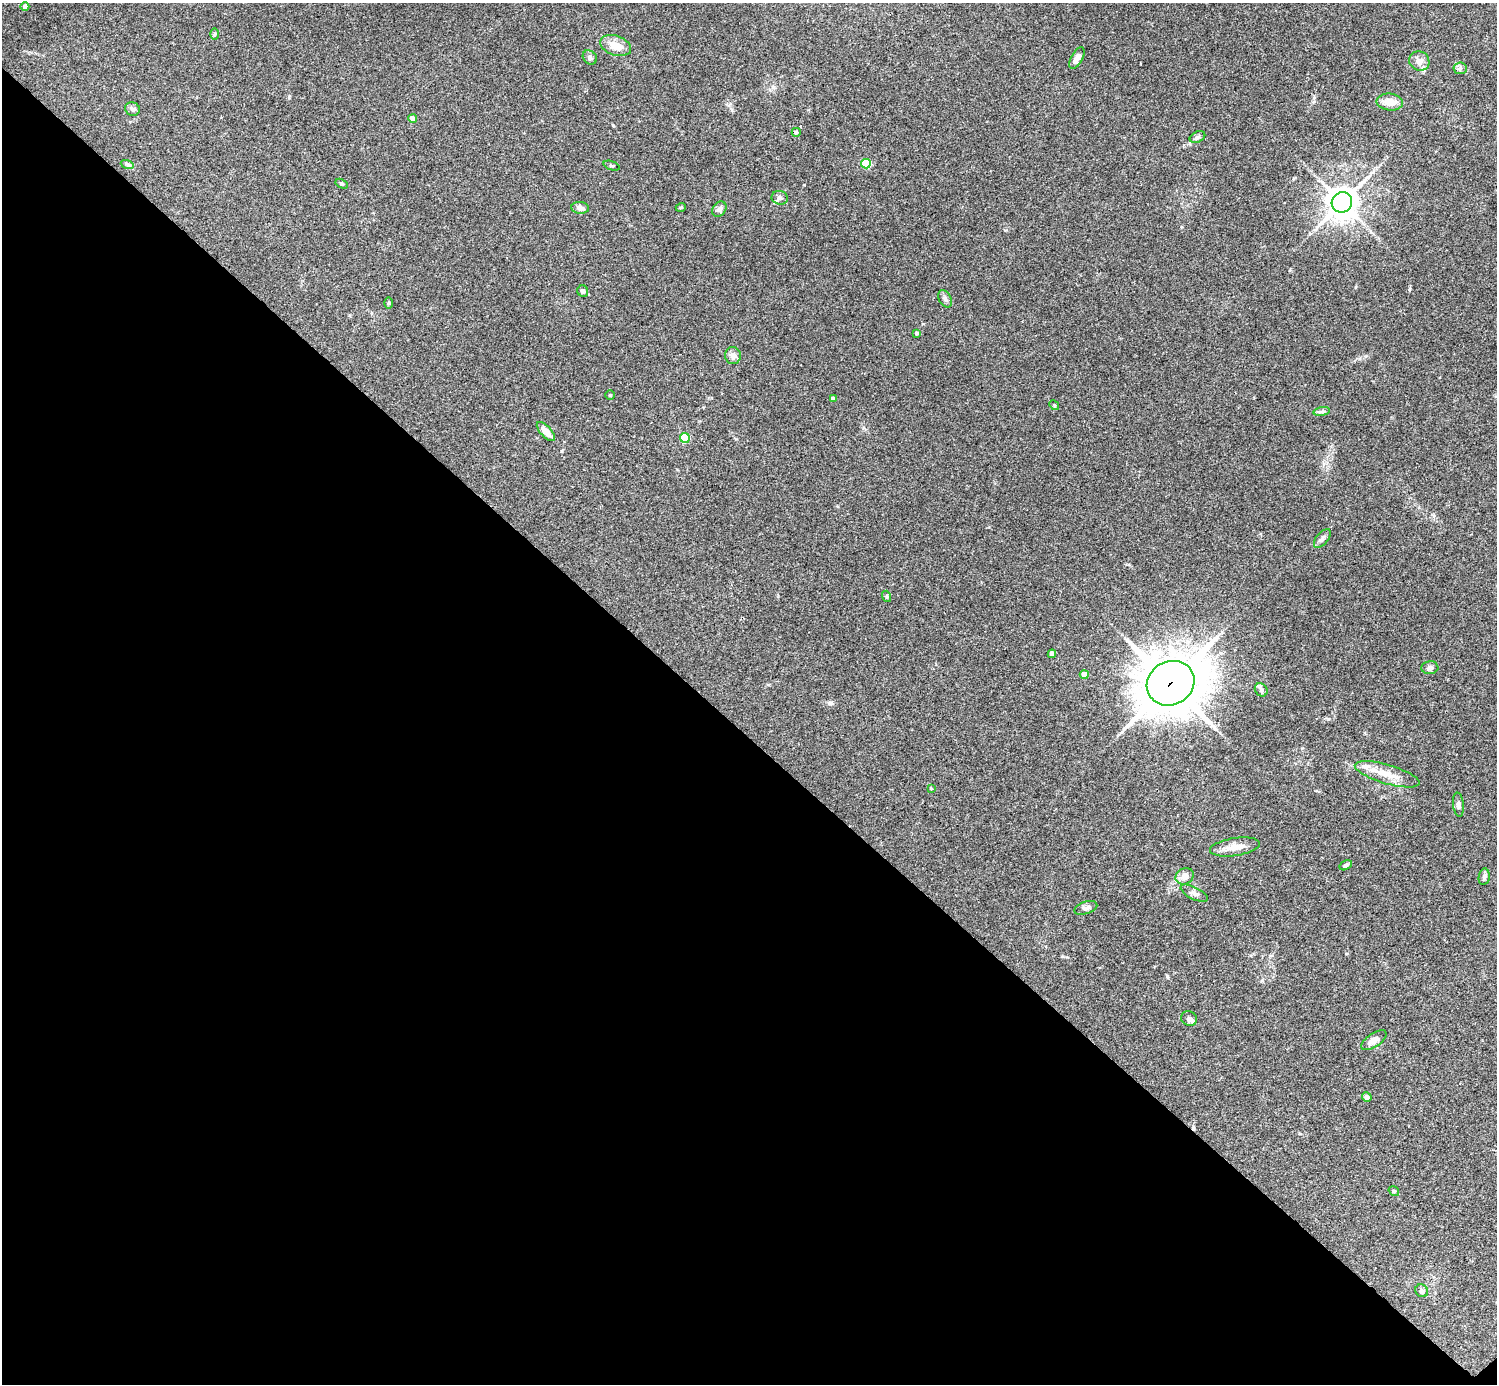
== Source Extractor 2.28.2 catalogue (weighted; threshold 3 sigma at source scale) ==
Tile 14 of 4 x 4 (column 2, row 4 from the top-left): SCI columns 1501-2995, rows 301-1682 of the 5988 x 5988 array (HDU 1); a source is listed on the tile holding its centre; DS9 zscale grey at full resolution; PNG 1499 x 1386 px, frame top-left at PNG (2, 3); each listed source drawn as its Kron ellipse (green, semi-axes under 4 px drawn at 4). Shown black and unused: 47% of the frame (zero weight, under 3 of 4 exposures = <1% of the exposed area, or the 3 px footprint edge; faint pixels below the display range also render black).
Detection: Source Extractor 2.28.2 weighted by HDU 2 'WHT'; one run over the whole footprint, this tile lists its part. Background 0.118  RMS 0.0062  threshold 0.0281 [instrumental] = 3 sigma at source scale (4.5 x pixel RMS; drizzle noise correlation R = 1.50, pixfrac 1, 0.05/0.05 arcsec/px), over >= 5 px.
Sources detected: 59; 1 cosmic-ray / hot-pixel residue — neither listed nor drawn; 5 inside a brighter listed object's ellipse — not listed separately; the other 53 listed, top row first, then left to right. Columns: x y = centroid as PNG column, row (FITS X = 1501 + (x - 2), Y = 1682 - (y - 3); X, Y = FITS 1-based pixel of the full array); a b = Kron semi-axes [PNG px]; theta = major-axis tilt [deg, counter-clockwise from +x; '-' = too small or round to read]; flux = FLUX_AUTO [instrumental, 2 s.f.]
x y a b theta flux
25 7 4 4 - 1.7
215 34 6 4 89 0.79
616 45 16 9 -19 8.4
590 57 8 6 -44 1.7
1077 58 12 5 60 3.7
1419 61 10 9 - 3.7
1460 68 6 6 - 1.4
1390 102 13 8 -5 6.5
132 109 7 6 - 2.1
413 119 4 4 - 5.4
796 132 4 4 - 1.2
1197 137 8 5 26 1.4
127 164 7 4 -19 1.2
866 164 5 4 - 25
611 166 8 2 -20 0.7
342 184 6 4 -30 0.83
780 198 8 7 - 1.8
1342 202 10 10 - 800
681 207 5 3 - 0.55
580 208 9 6 -6 2.7
719 209 8 6 54 2.1
583 291 6 5 - 1.5
945 299 9 6 -61 1.8
389 303 6 4 90 0.66
917 333 3 3 - 1.5
733 356 8 8 - 3.2
610 395 4 4 - 0.63
833 398 4 3 - 1.9
1054 405 5 4 - 0.73
1322 412 8 4 8 1.2
546 431 12 5 -47 5.7
685 438 5 5 - 30
1322 538 11 6 51 1.9
887 596 6 3 -70 0.74
1052 654 4 4 - 4.6
1430 668 8 6 4 1.6
1084 675 4 4 - 7.5
1171 683 24 21 30 2500
1261 690 7 5 -46 1.5
1387 774 33 9 -16 10
931 789 4 2 - 0.48
1458 805 12 5 -83 1.8
1235 847 25 9 8 6.3
1346 865 6 4 31 1.4
1185 876 9 8 - 4.4
1484 877 8 5 80 1.5
1194 893 15 6 -27 2.5
1086 908 12 6 19 2
1189 1019 8 7 - 1.9
1374 1040 14 6 34 3.9
1367 1097 5 4 - 2.3
1394 1191 6 3 -34 0.62
1422 1291 7 6 - 1.2
Overlapping masked pixels (flux is a lower limit): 1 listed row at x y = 1171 683
Unlisted compact peaks at least as high as the median listed source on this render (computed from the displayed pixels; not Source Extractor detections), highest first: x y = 830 703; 1328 719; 804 185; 1410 289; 1167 976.